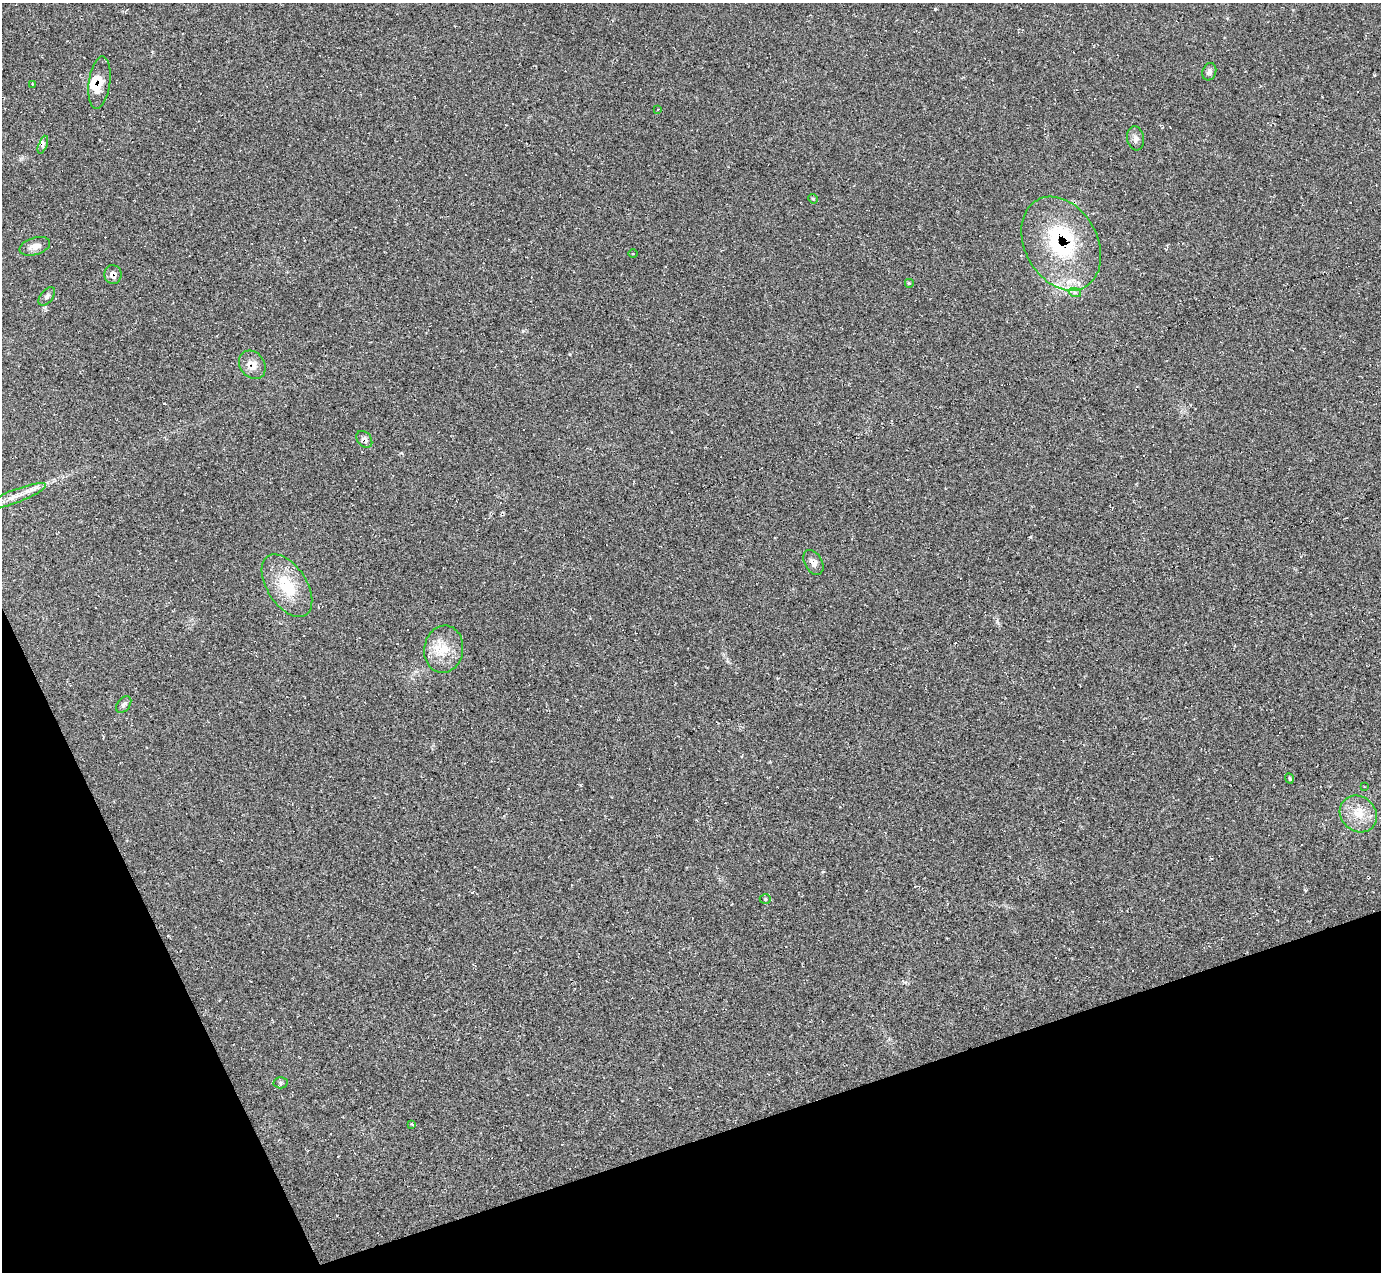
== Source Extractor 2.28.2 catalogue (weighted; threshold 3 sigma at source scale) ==
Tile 14 of 4 x 4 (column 2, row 4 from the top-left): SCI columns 1391-2769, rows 280-1549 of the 5528 x 5512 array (HDU 1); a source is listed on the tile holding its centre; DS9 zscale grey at full resolution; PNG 1383 x 1274 px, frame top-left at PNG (2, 3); each listed source drawn as its Kron ellipse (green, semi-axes under 4 px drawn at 4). Shown black and unused: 17% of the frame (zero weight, under 2 of 3 exposures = <1% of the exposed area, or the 3 px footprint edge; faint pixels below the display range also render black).
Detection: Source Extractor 2.28.2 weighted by HDU 2 'WHT'; one run over the whole footprint, this tile lists its part. Background 0.05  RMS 0.0067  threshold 0.0303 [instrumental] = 3 sigma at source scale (4.5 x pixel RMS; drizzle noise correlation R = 1.50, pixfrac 1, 0.05/0.05 arcsec/px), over >= 5 px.
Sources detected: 33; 2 cosmic-ray / hot-pixel residue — neither listed nor drawn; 4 inside a brighter listed object's ellipse — not listed separately; the other 27 listed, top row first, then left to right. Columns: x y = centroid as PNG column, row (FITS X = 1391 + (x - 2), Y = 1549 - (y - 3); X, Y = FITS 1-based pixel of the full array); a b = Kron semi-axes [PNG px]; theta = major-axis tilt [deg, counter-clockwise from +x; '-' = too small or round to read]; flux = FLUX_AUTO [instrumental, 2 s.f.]
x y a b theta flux
1209 72 9 7 71 2.3
99 82 26 10 82 9.6
32 84 3 2 - 0.54
658 109 3 2 - 0.55
1136 138 12 8 -81 3.3
43 145 9 3 68 1.4
813 199 5 4 - 0.86
1061 244 49 36 -61 75
35 246 16 8 17 4.9
633 254 4 3 - 0.5
113 275 9 8 - 4.7
909 283 5 5 - 0.79
1075 293 6 4 -18 1.5
47 296 11 6 50 2
252 365 15 12 -51 7.6
364 439 9 7 -49 2.5
15 497 33 6 21 9.4
813 562 13 8 -60 3.9
287 586 35 19 -57 27
444 649 24 19 81 16
124 704 9 6 51 1.8
1289 779 5 4 - 0.96
1364 786 3 2 - 0.4
1358 814 20 17 -43 14
765 899 5 5 - 0.97
280 1083 7 5 -2 1.3
412 1124 4 2 - 0.61
Overlapping masked pixels (flux is a lower limit): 5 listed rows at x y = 99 82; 1061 244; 113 275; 252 365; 364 439